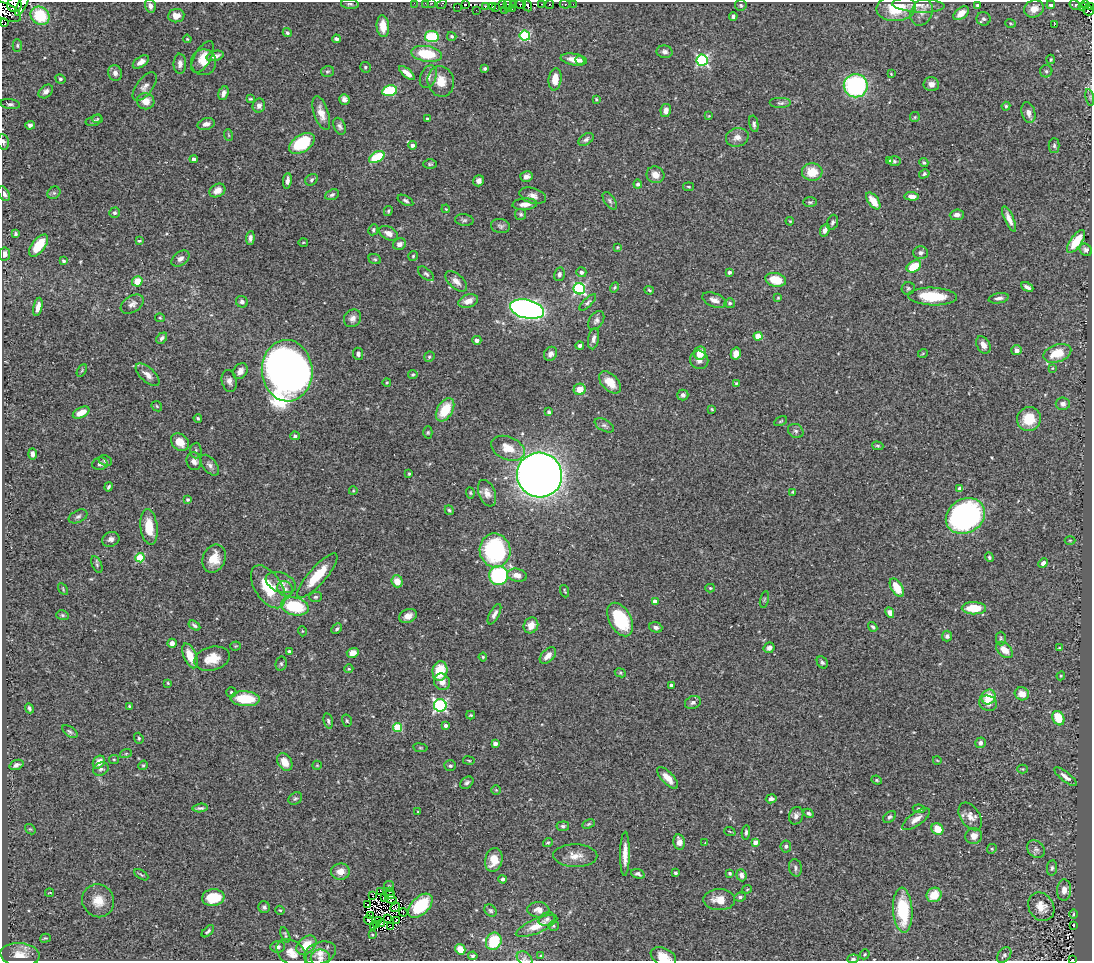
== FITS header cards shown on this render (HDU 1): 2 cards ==
NAXIS1  =                 1090
NAXIS2  =                  959

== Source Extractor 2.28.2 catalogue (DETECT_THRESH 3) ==
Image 1090 x 959 px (HDU 1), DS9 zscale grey, 1 PNG px = 1 image px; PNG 1094 x 963 px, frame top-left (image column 1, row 959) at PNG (2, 2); each listed source drawn as its Kron ellipse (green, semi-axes under 4 px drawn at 4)
Background 0.473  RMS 0.025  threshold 0.0738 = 3 sigma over >= 5 px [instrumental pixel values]
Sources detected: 451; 9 with non-positive FLUX_AUTO (blend fragments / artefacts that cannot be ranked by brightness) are neither listed nor drawn; the other 442 listed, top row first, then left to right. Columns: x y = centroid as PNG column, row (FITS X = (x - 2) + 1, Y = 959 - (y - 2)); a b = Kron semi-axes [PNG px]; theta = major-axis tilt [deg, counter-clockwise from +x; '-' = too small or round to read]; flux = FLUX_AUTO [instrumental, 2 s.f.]
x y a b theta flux
414 3 2 2 - 3.9
425 3 3 2 - 2.1
432 3 3 2 - 1.8
350 4 9 5 -5 3.4
442 4 5 3 - 8.1
466 4 3 2 - 65
502 4 3 2 - 52
513 4 2 2 - 5
520 4 5 4 - 110
541 4 3 2 - 7.6
565 4 5 3 - 11
573 4 2 2 - 3.3
1086 4 4 3 - 29
14 5 7 7 - 200
22 5 12 4 63 69
550 5 4 3 - 16
741 5 6 5 - 3.1
918 5 26 7 -3 16
977 5 4 4 - 2.9
1051 5 4 4 - 4.8
1075 5 6 4 -33 80
150 6 7 5 -74 6.5
493 6 3 2 - 7.8
508 6 6 3 -77 8.3
528 6 6 3 -65 120
1083 6 3 3 - 12
1090 6 3 3 - 47
458 7 2 2 - 2.5
485 7 3 2 - 8.1
496 8 2 2 - 10
896 8 20 13 4 54
512 9 2 2 - 53
1034 9 10 8 24 15
476 10 2 2 - 1.7
505 11 3 2 - 2.9
1088 11 5 4 - 28
7 12 16 8 -28 5.2
922 12 14 10 66 14
961 13 9 5 38 16
40 16 10 8 -40 65
176 16 8 6 6 14
733 16 4 3 - 3.4
984 19 7 6 - 4.8
5 23 3 3 - 7200
1011 23 5 3 - 1.8
1054 25 3 2 - 1.8
383 26 11 6 -86 21
287 33 5 4 - 2.8
452 36 5 4 - 2.3
525 36 5 5 - 140
432 37 7 5 -7 79
187 39 4 3 - 1.5
336 39 4 3 - 4.4
17 46 6 4 -89 2.5
665 52 8 6 -10 5.8
426 54 15 7 -9 61
215 56 8 5 16 8.3
203 57 18 8 61 17
574 59 13 5 -9 17
1051 59 5 3 - 1.9
580 60 5 3 - 4.7
702 60 6 5 - 240
141 62 9 5 36 10
204 62 13 12 - 21
180 64 10 6 89 8.4
365 67 5 5 - 3.1
485 68 3 3 - 2.7
327 71 6 5 - 2.7
1046 71 6 6 - 3.4
115 73 8 7 - 7.7
407 73 10 4 -40 15
891 74 3 2 - 1.2
428 76 12 7 66 7.8
60 79 5 4 - 3.4
555 79 11 6 84 20
441 81 15 13 -75 25
931 84 8 7 - 8.7
145 86 17 8 53 10
856 86 12 11 - 240
46 91 8 5 41 6.3
390 91 7 5 11 87
223 93 7 5 72 7.4
1090 97 8 3 -78 2.8
250 99 4 3 - 1.8
344 99 5 5 - 7.6
596 99 3 3 - 1.7
146 101 9 8 - 18
781 103 11 5 0 4.3
10 104 10 5 -8 4.4
259 106 7 6 - 6.6
1006 106 4 4 - 2.3
666 110 7 5 79 10
1028 112 10 6 -75 11
321 113 17 7 -72 16
709 116 4 4 - 1.4
915 117 5 5 - 2.1
97 119 5 3 - 1.2
427 119 3 3 - 2.1
94 121 8 5 16 3.6
206 124 9 5 13 8.1
754 124 8 4 -79 4.6
30 125 5 4 - 4.1
340 126 9 5 -68 5
228 135 6 3 -70 1.8
737 137 11 9 17 12
586 139 8 5 34 4.9
3 142 8 5 -80 4.5
302 143 14 8 32 93
412 145 4 4 - 7.6
1054 146 7 5 89 3.5
377 157 8 5 30 62
194 159 4 4 - 5
890 161 4 4 - 2.2
894 161 6 5 - 3.2
924 163 4 4 - 2.5
430 164 7 4 0 2.7
812 172 10 8 -4 32
924 174 5 4 - 3.3
655 175 9 8 - 14
526 176 6 5 - 7.5
311 180 7 5 36 3.4
287 181 8 4 83 6.9
479 181 6 5 - 6.8
638 184 4 4 - 4.1
689 187 5 3 - 1.8
217 190 8 6 30 13
54 193 7 6 - 3.2
4 194 8 5 -59 6.6
332 195 7 5 22 3.9
533 196 13 7 -17 9.2
912 196 7 4 -3 10
405 200 8 4 -28 3.8
610 201 10 5 -56 3.9
873 201 10 5 -53 24
810 202 7 5 0 2.7
525 204 12 6 4 12
446 209 4 3 - 1.4
388 211 5 3 - 2.1
115 213 5 5 - 3.9
521 214 5 5 - 2.9
957 215 7 5 4 6.9
1009 219 14 4 -66 13
464 220 9 5 -6 3.3
790 221 4 3 - 1.6
832 222 8 5 71 3.9
500 226 9 7 -10 4.7
373 230 6 4 65 2.7
825 230 6 4 66 6.3
388 233 10 6 -26 10
16 234 4 4 - 2.7
250 238 7 4 84 5.4
139 241 4 3 - 2.1
1076 241 13 5 55 40
303 242 5 3 - 1.8
399 244 7 5 25 8.6
39 246 13 6 53 42
617 247 3 3 - 1.5
1086 250 7 5 -46 6
920 253 7 6 - 5.1
4 254 6 5 - 9.4
413 256 5 5 - 2.4
180 259 10 6 38 7.6
375 259 6 5 - 2.7
63 261 4 3 - 3.2
914 266 8 5 30 47
581 272 5 5 - 4.6
729 272 3 3 - 5
426 274 10 5 -40 4
559 274 7 5 77 4.4
776 280 10 7 -13 39
137 281 5 5 - 27
456 281 13 7 -43 11
614 287 5 3 - 2.2
1027 287 6 3 -27 5.5
908 288 6 6 - 3.1
579 289 6 5 - 210
649 290 5 3 - 2.2
933 297 24 9 -2 61
778 298 4 3 - 1.6
999 298 10 5 10 6.4
714 300 13 6 -22 9
468 301 10 6 19 15
242 302 6 5 - 5
588 302 11 4 45 3.8
730 303 5 5 - 3.5
132 304 13 8 33 8
38 307 9 4 78 11
527 309 17 9 -13 770
160 318 5 4 - 2.1
353 318 9 8 - 9.1
596 320 10 7 58 6
758 336 4 4 - 36
162 338 6 4 49 4.5
594 339 10 5 79 6.5
477 340 4 4 - 6.7
580 345 4 3 - 4.7
983 345 9 6 -61 11
1016 350 5 5 - 8.8
700 353 7 6 - 21
736 353 6 5 - 12
923 353 5 3 - 1.4
1057 353 14 8 18 36
358 354 6 5 - 4.8
550 354 7 6 - 6.3
429 357 5 5 - 3
699 360 9 9 - 10
1052 368 4 3 - 1.5
82 370 7 4 59 2
240 371 9 6 56 8.4
287 371 31 25 -85 1300
413 374 5 4 - 2.6
148 375 15 7 -42 11
229 381 11 7 -78 7.8
387 382 4 3 - 1.5
610 382 13 8 -45 22
736 383 3 3 - 1.8
580 389 6 5 - 21
683 395 5 5 - 5.6
1063 404 7 6 - 5.6
157 406 6 4 -46 2.5
712 409 4 3 - 1.7
445 410 13 7 58 48
549 412 4 3 - 2.8
81 413 9 5 27 20
198 418 4 3 - 2.3
1029 419 12 11 - 40
781 421 7 3 27 1.9
604 425 10 5 -29 5
796 431 8 6 -33 4.4
428 432 6 4 89 2.2
295 436 5 4 - 3.4
180 442 10 7 -41 20
878 446 6 4 -16 2.4
508 448 17 11 -23 30
196 451 8 5 88 3.6
32 454 6 4 -89 5.1
105 461 7 5 -26 4.1
194 461 9 7 -75 9.2
100 464 8 6 8 5.8
210 465 12 7 -50 6.9
409 474 3 2 - 1.7
539 475 23 22 - 2100
108 487 5 3 - 2.8
960 489 4 4 - 7.3
353 491 4 3 - 1.3
793 492 4 4 - 2
470 493 6 4 -82 2
487 493 14 8 -69 12
188 500 4 4 - 2.5
449 510 5 4 - 2.5
78 516 10 6 26 4.6
965 516 20 17 31 430
149 527 18 8 -83 34
111 539 9 7 22 7
1070 540 5 3 - 1.6
495 550 17 15 -78 200
989 557 5 4 - 2.8
140 558 4 4 - 71
214 559 14 11 67 28
1043 563 5 4 - 6.1
97 565 9 4 -67 3
499 575 9 9 - 160
517 575 10 6 -11 12
317 576 28 8 48 48
397 581 6 5 - 19
281 582 16 9 -22 15
268 587 24 13 -57 58
710 588 5 4 - 1.9
897 588 10 5 -59 32
63 589 6 2 -60 1.6
285 589 8 7 - 6.3
565 591 6 3 -72 1.8
315 597 6 5 - 3.3
764 599 8 3 77 1.9
655 601 4 4 - 12
295 606 14 9 -13 89
974 608 12 6 -1 46
890 613 5 4 - 8.3
494 614 11 5 62 7.8
62 615 6 5 - 2.8
408 616 9 6 24 11
620 620 18 11 -61 98
194 625 6 3 -34 4
531 625 8 7 - 17
656 627 7 5 -18 5.8
873 627 5 4 - 3.1
337 629 6 4 45 3.3
302 631 5 3 - 1.4
947 636 5 5 - 4.3
1001 638 7 5 -89 3
172 643 4 4 - 8
235 646 5 4 - 2
769 648 6 5 - 5.6
1059 648 4 3 - 2.1
1004 650 10 6 -43 18
289 651 4 3 - 3.4
353 653 6 4 15 14
190 656 13 6 -68 28
548 656 10 6 44 12
483 657 4 4 - 2.5
212 659 18 11 14 30
822 662 6 5 - 3.1
281 664 7 5 77 3.4
349 669 4 4 - 1.7
440 671 10 7 81 44
620 673 5 4 - 2.2
1061 676 4 4 - 1.8
442 682 8 7 - 13
168 683 3 2 - 1.5
671 685 4 3 - 4.8
231 692 5 5 - 2.5
1022 694 7 6 - 16
989 697 7 7 - 33
245 699 14 7 -3 58
693 702 8 6 23 6
988 703 9 7 -22 9.3
440 705 6 6 - 280
129 706 4 3 - 1.6
29 708 5 3 - 3
471 715 4 3 - 2.1
1058 718 7 5 -63 38
328 721 8 4 -78 3.3
347 721 6 5 - 2.7
446 725 4 3 - 6.4
398 728 4 4 - 74
70 732 9 5 -34 3.4
139 738 6 4 -69 2.4
980 743 5 5 - 5.8
495 744 4 4 - 5.5
420 748 7 3 -8 2.1
126 753 6 4 20 2
114 760 5 4 - 1.9
469 760 6 3 -9 1.6
937 760 4 2 - 1.2
99 762 7 5 50 16
285 762 9 7 -58 18
16 765 7 5 20 5.5
143 765 5 4 - 2
317 765 5 4 - 1.8
450 766 6 5 - 3.6
101 769 8 6 29 4
1023 769 5 4 - 1.8
1066 777 14 4 -38 7.8
668 778 14 6 -47 17
877 780 5 4 - 2.2
467 783 7 5 40 4.6
496 790 5 5 - 2
295 798 7 5 35 3.3
771 799 5 4 - 6.2
200 808 8 3 6 3.5
919 809 6 4 -8 3.2
418 812 3 3 - 1.4
809 813 5 4 - 4
796 816 9 7 69 6.9
970 816 15 9 -57 14
889 817 7 5 41 3.6
916 819 16 6 35 13
588 824 6 4 27 2.4
563 826 6 4 6 3.6
30 829 6 4 -41 2
937 829 6 5 - 29
730 832 6 3 -21 1.9
746 832 7 4 86 3.5
974 836 8 8 - 12
679 842 8 5 -79 12
755 842 4 4 - 13
548 843 5 4 - 2.1
705 843 4 4 - 1.3
786 846 6 5 - 3.9
992 849 5 4 - 2.1
1036 849 10 8 -42 5.9
625 854 22 4 89 17
575 856 22 11 -1 20
494 860 12 8 78 28
795 868 8 6 -79 5.1
1052 868 8 5 83 3.5
340 872 9 8 - 16
675 873 3 3 - 2.7
730 873 3 3 - 2.3
638 874 7 4 -17 3.8
141 875 8 3 -31 2.2
741 875 6 5 - 7.3
503 879 4 4 - 4.2
389 886 5 4 - 1.7
747 889 5 4 - 1.7
1064 890 10 7 85 10
380 891 2 2 - 150
389 892 3 2 - 0.95
50 893 4 2 - 1.2
390 895 5 2 - 2.7
934 895 8 7 - 30
373 896 2 2 - 1.1
740 897 6 4 8 3.9
213 898 11 8 7 47
384 898 3 2 - 0.82
391 899 6 2 -12 1.2
719 900 16 10 -1 23
98 901 16 15 - 24
368 905 3 2 - 1.9
420 906 15 8 44 75
264 907 6 5 - 4.1
395 907 5 3 - 2.3
1041 907 15 12 -57 19
280 910 5 4 - 1.8
538 910 11 7 -5 11
903 910 22 9 -87 96
491 911 7 5 -44 3.1
403 912 4 2 - 1.3
1073 914 5 3 - 1.7
370 915 4 2 - 0.8
388 918 3 2 - 0.96
547 919 8 6 28 4.4
369 920 5 2 - 2.3
379 920 2 2 - 1.4
397 920 3 2 - 1.9
382 924 4 3 - 0.54
377 925 4 2 - 0.71
1074 925 3 2 - 1.2
373 926 2 2 - 0.7
537 926 22 7 23 21
553 926 5 5 - 2.2
391 927 4 2 - 2.2
208 931 7 4 42 3
285 935 8 3 -67 2.4
372 935 4 3 - 1.6
45 938 5 4 - 1.7
494 941 9 7 61 61
306 945 11 8 42 33
278 947 7 5 5 5
460 949 5 5 - 21
292 953 17 11 -38 18
320 953 17 10 20 18
865 954 5 4 - 2
20 955 19 11 -5 21
1004 955 9 6 52 3.7
473 956 5 4 - 2.9
541 956 4 3 - 1.7
663 957 13 8 -24 20
320 958 9 8 - 7.1
524 958 8 6 -33 4.1
853 959 6 4 7 4.1
1072 960 3 2 - 8.7
At the frame edge (FLAGS 8, measured only in part): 17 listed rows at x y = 414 3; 425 3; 432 3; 442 4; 14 5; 22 5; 1090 6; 1088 11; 7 12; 5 23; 3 142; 4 194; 4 254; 663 957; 524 958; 853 959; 1072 960
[9 non-positive-flux detections neither listed nor drawn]